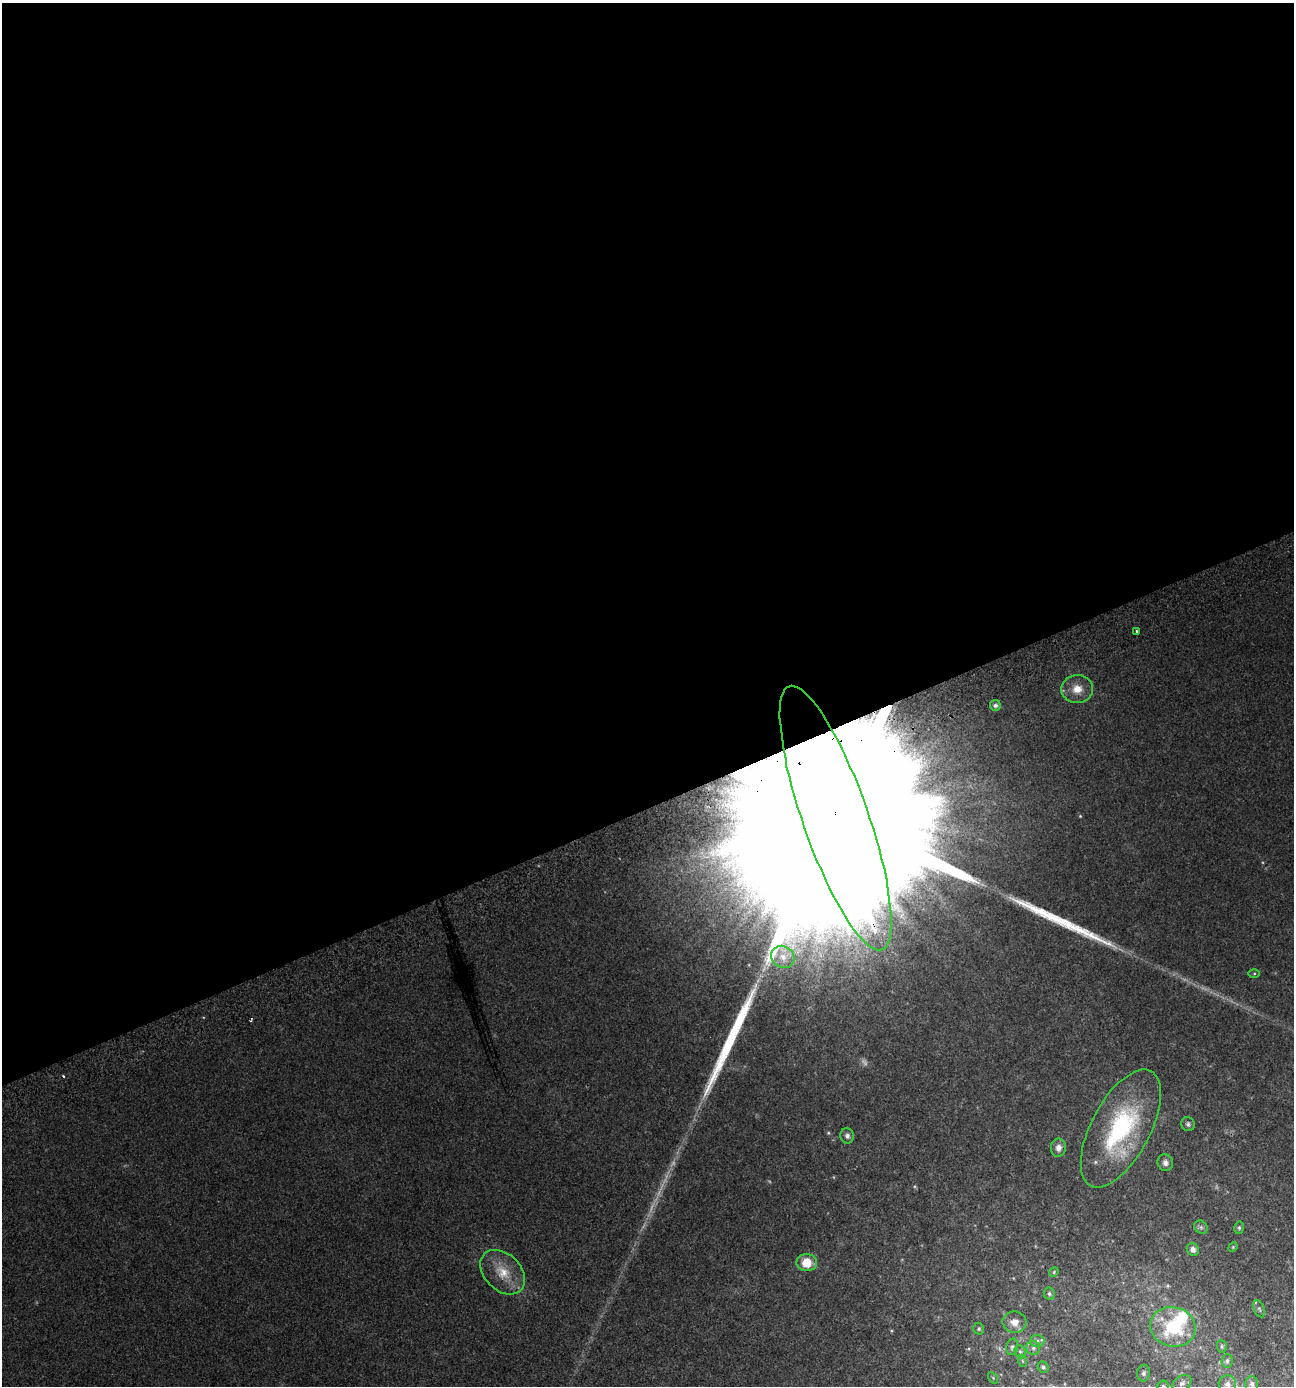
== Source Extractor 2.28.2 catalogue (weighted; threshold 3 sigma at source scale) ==
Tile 2 of 4 x 4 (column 2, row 1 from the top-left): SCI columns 1395-2686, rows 4205-5588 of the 5420 x 5628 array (HDU 1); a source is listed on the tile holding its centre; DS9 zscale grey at full resolution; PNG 1296 x 1388 px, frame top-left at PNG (2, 3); each listed source drawn as its Kron ellipse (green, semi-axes under 4 px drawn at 4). Shown black and unused: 58% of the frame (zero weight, under 2 of 3 exposures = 2% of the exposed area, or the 3 px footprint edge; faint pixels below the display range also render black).
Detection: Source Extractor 2.28.2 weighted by HDU 2 'WHT'; one run over the whole footprint, this tile lists its part. Background 0.0287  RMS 0.008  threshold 0.0362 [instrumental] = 3 sigma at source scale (4.5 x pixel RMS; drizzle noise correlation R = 1.50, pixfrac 1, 0.0396/0.0396 arcsec/px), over >= 5 px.
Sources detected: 44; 3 too faint to see at this stretch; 1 cosmic-ray / hot-pixel residue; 2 long thin detections or spike segments (spike, bleed or trail) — neither listed nor drawn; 1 inside a brighter listed object's ellipse — not listed separately; the other 37 listed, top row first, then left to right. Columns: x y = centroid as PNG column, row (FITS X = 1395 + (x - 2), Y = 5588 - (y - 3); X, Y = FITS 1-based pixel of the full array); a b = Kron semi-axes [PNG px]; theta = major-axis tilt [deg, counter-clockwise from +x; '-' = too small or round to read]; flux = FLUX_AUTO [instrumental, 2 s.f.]
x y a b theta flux
1137 631 3 2 - 1.1
1077 689 16 13 5 13
995 705 5 5 - 1.7
836 818 140 32 -71 310000
783 957 12 10 -32 7.3
1254 973 6 4 1 0.95
1188 1124 7 6 - 1.9
1121 1128 65 29 62 100
847 1136 7 6 - 2.4
1058 1148 9 7 82 4.5
1165 1163 8 7 - 3.5
1201 1227 7 6 - 1.8
1239 1228 6 5 - 1.4
1233 1247 5 4 - 0.8
1193 1249 6 6 - 3.4
807 1263 10 8 -7 17
503 1272 26 18 -45 20
1054 1272 5 4 - 0.94
1049 1294 6 5 - 1.7
1259 1309 9 5 -68 1.7
1015 1322 12 10 -11 7.6
1173 1327 23 19 -14 48
979 1329 6 5 - 1.4
1037 1341 7 6 - 2.4
1222 1346 6 5 - 1.3
1012 1347 8 6 77 2.1
1033 1348 7 7 - 2.4
1020 1352 7 5 -67 1.6
1023 1361 6 4 -70 0.97
1227 1361 7 5 84 1.9
1043 1367 6 5 - 1.7
1144 1373 8 6 79 2.2
993 1378 6 4 -57 0.97
1182 1383 10 7 32 3.1
1227 1384 8 8 - 4.5
1252 1384 7 6 - 3
1163 1386 5 5 - 1.4
Overlapping masked pixels (flux is a lower limit): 1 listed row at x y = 836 818
Isophote crosses this tile's border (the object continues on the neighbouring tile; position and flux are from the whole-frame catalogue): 1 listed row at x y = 1163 1386